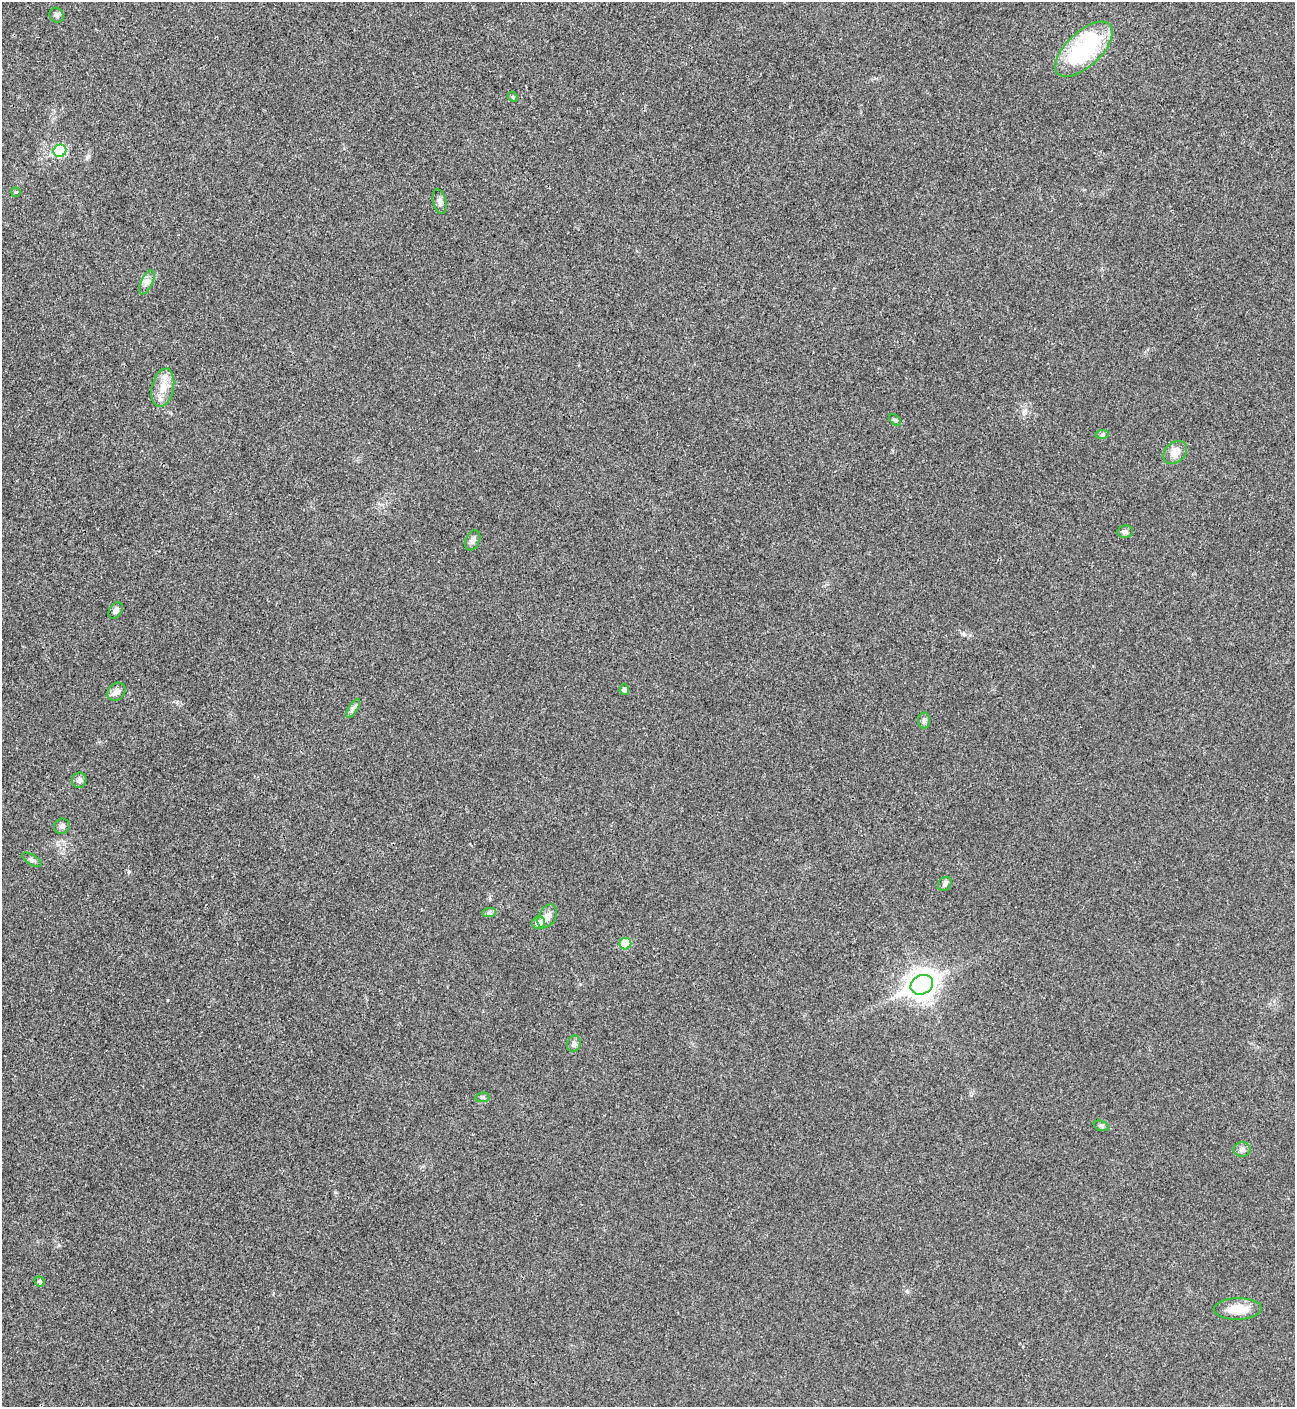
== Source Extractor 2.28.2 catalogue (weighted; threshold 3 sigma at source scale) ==
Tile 11 of 4 x 4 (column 3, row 3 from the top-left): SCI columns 2876-4168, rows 1414-2818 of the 5627 x 5637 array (HDU 1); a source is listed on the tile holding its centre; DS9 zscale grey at full resolution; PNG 1297 x 1409 px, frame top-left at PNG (2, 2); each listed source drawn as its Kron ellipse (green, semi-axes under 4 px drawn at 4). Shown black and unused: <1% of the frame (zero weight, under 3 of 4 exposures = <1% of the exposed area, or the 3 px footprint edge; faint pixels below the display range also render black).
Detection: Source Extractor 2.28.2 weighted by HDU 2 'WHT'; one run over the whole footprint, this tile lists its part. Background 0.02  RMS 0.0055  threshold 0.0248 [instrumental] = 3 sigma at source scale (4.5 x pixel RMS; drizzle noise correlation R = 1.50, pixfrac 1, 0.05/0.05 arcsec/px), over >= 5 px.
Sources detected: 34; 1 inside a brighter object's white glare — neither listed nor drawn; the other 33 listed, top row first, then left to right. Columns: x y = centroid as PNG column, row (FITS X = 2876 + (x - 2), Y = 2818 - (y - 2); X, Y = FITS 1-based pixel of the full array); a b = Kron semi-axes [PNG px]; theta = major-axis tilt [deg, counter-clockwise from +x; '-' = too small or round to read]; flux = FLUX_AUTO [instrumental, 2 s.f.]
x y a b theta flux
57 15 8 6 -56 1.6
1084 49 36 17 43 61
513 97 5 4 - 0.74
60 151 6 6 - 39
16 192 5 5 - 0.67
440 202 13 6 -76 2.1
147 282 13 5 64 2.6
163 388 19 11 77 7.3
895 420 7 4 -44 0.87
1102 434 7 4 2 0.96
1175 452 13 10 44 6.3
1125 532 8 6 9 1.5
473 540 10 7 67 2.1
116 610 9 6 57 1.9
624 690 5 4 - 1.8
116 692 10 8 45 3
353 708 11 4 57 1.6
924 721 8 6 89 1.4
79 780 7 7 - 2.1
62 826 8 7 - 1.7
32 860 11 5 -31 1.3
945 884 7 6 - 1.5
489 913 7 4 1 1.1
547 916 13 8 60 3.3
538 923 6 6 - 4.2
625 944 6 5 - 13
922 985 12 9 25 620
574 1044 8 6 68 1.9
483 1097 7 5 6 0.98
1101 1126 8 5 -20 1.2
1242 1149 8 7 - 2.1
39 1281 5 5 - 1
1238 1309 24 10 2 11
Unlisted compact peaks at least as high as the median listed source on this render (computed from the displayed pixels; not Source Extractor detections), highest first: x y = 129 872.